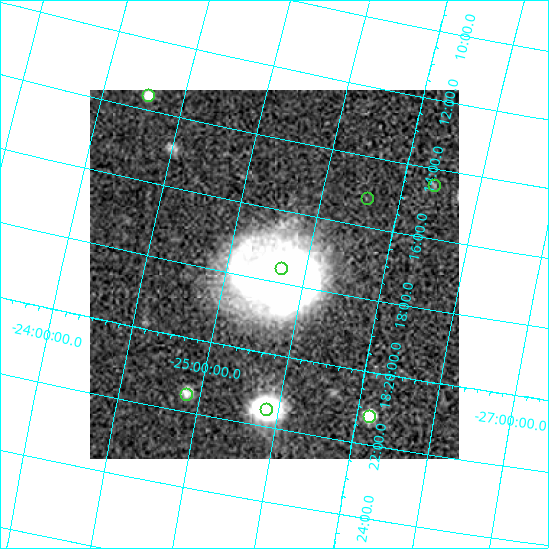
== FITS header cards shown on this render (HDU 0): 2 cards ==
NAXIS1  =                  369
NAXIS2  =                  369

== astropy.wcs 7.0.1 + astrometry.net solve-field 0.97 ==
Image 369 x 369 px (HDU 0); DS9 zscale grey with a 90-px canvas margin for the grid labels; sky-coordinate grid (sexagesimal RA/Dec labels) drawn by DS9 from the SOLVED WCS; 7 Tycho-2 reference stars matched to detected sources circled (green)
Header WCS: none
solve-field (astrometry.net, Tycho-2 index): SOLVED blind (the file carries no WCS)
Solved WCS: RA---TAN-SIP/DEC--TAN-SIP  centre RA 18:17:48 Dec -25:18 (274.45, -25.31 deg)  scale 22.9 arcsec/px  FOV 140.9' x 140.7'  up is -78 deg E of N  parity normal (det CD < 0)
(file carries no celestial WCS; the grid is the blind solution)
Tycho-2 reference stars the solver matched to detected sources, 7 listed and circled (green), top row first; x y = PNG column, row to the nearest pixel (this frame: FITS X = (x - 90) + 1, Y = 369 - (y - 90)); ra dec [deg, ICRS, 3 dp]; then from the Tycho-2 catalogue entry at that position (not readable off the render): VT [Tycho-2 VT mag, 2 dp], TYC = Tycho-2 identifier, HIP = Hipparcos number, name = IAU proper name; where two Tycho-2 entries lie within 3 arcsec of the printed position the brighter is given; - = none
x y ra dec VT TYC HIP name
148 95 273.400 -24.281 8.44 6843-275-1 89328 -
434 185 273.617 -26.200 8.73 6847-1611-1 - -
367 198 273.798 -25.789 8.40 6847-2410-1 89435 -
281 268 274.400 -25.342 8.31 6848-3934-1 - -
186 394 275.381 -24.915 6.48 6848-4472-1 89980 -
266 409 275.376 -25.427 8.81 6848-3633-1 - -
369 416 275.302 -26.085 6.93 6848-517-1 89954 -